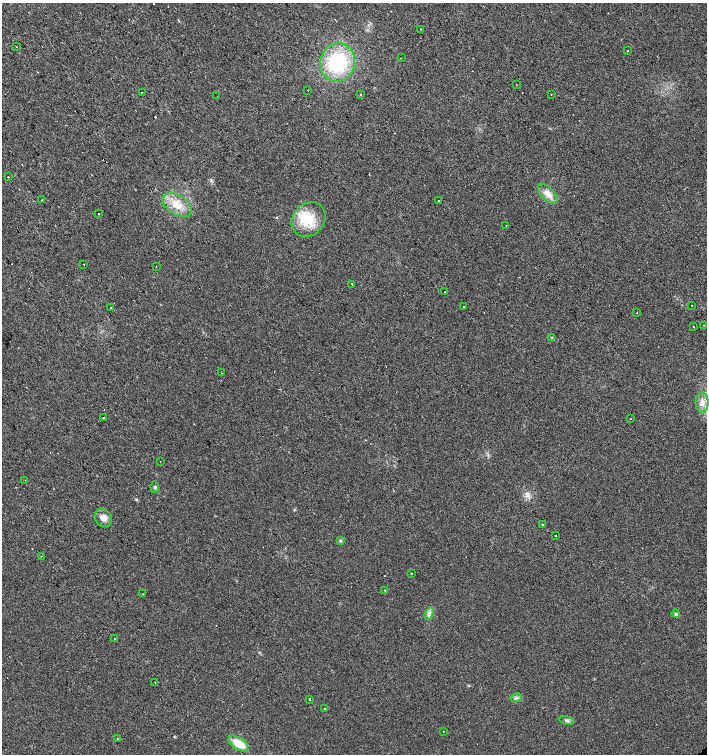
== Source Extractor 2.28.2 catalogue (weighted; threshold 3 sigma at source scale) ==
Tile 11 of 4 x 4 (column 3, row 3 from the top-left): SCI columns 3029-4437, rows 1505-3008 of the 5995 x 6021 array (HDU 1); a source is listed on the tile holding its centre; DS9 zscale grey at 2 x 2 block average (1 PNG px = mean of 2 x 2 image px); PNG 709 x 756 px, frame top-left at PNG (2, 3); each listed source drawn as its Kron ellipse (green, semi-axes under 4 px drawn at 4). Shown black and unused: <1% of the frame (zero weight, under 2 of 3 exposures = <1% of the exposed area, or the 3 px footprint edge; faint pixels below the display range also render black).
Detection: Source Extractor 2.28.2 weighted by HDU 2 'WHT'; one run over the whole footprint, this tile lists its part. Background 0.0249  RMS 0.0061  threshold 0.0274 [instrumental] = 3 sigma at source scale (4.5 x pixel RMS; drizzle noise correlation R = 1.50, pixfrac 1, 0.0396/0.0396 arcsec/px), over >= 5 px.
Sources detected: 76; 19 cosmic-ray / hot-pixel residue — neither listed nor drawn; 1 inside a brighter listed object's ellipse — not listed separately; the other 56 listed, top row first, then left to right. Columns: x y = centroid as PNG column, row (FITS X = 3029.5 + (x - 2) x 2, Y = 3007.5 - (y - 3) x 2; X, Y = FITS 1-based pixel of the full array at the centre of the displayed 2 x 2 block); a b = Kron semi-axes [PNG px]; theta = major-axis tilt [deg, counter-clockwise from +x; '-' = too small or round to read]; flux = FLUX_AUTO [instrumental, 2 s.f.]
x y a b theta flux
420 29 2 2 - 0.56
16 47 2 2 - 1.6
628 51 2 2 - 1.9
401 58 2 2 - 0.6
338 62 19 17 75 100
516 85 2 2 - 0.43
308 91 2 2 - 1.2
142 92 2 2 - 2.9
361 95 2 2 - 3.7
551 95 2 2 - 0.54
217 96 2 2 - 5.2
8 177 2 2 - 2.3
548 194 12 6 -46 12
42 200 2 2 - 1.2
438 200 2 2 - 0.9
177 205 16 9 -32 24
98 214 2 2 - 0.91
309 219 19 15 49 39
506 226 2 2 - 0.47
83 264 2 2 - 2.9
156 267 2 2 - 0.59
352 284 2 2 - 5.3
445 292 2 2 - 4.8
692 305 2 2 - 3.1
463 306 2 2 - 4.6
111 307 2 2 - 1.5
637 313 2 2 - 0.71
703 325 2 2 - 1.9
693 326 2 2 - 3.5
552 338 4 3 - 1.5
221 373 2 2 - 2
702 402 10 6 90 10
103 417 2 2 - 3.8
631 419 2 2 - 0.55
160 461 2 2 - 2.3
25 480 2 2 - 0.57
155 487 5 3 - 2.1
103 518 10 8 -59 9.3
542 524 2 2 - 2.5
555 535 2 2 - 1.8
340 541 4 3 - 1.6
41 556 2 2 - 1.9
411 574 2 2 - 2.2
385 590 2 2 - 4.5
143 594 2 2 - 1.3
429 614 6 2 70 2.9
676 614 4 4 - 2.2
115 639 2 2 - 4.5
155 682 2 2 - 0.47
516 698 5 4 - 3
310 699 2 2 - 1.7
325 709 2 2 - 0.93
567 721 7 4 -13 2.8
443 732 2 2 - 2.1
117 739 2 2 - 3.4
238 743 11 6 -33 28
Diffuse or blended objects may show on this block-average render without a row.